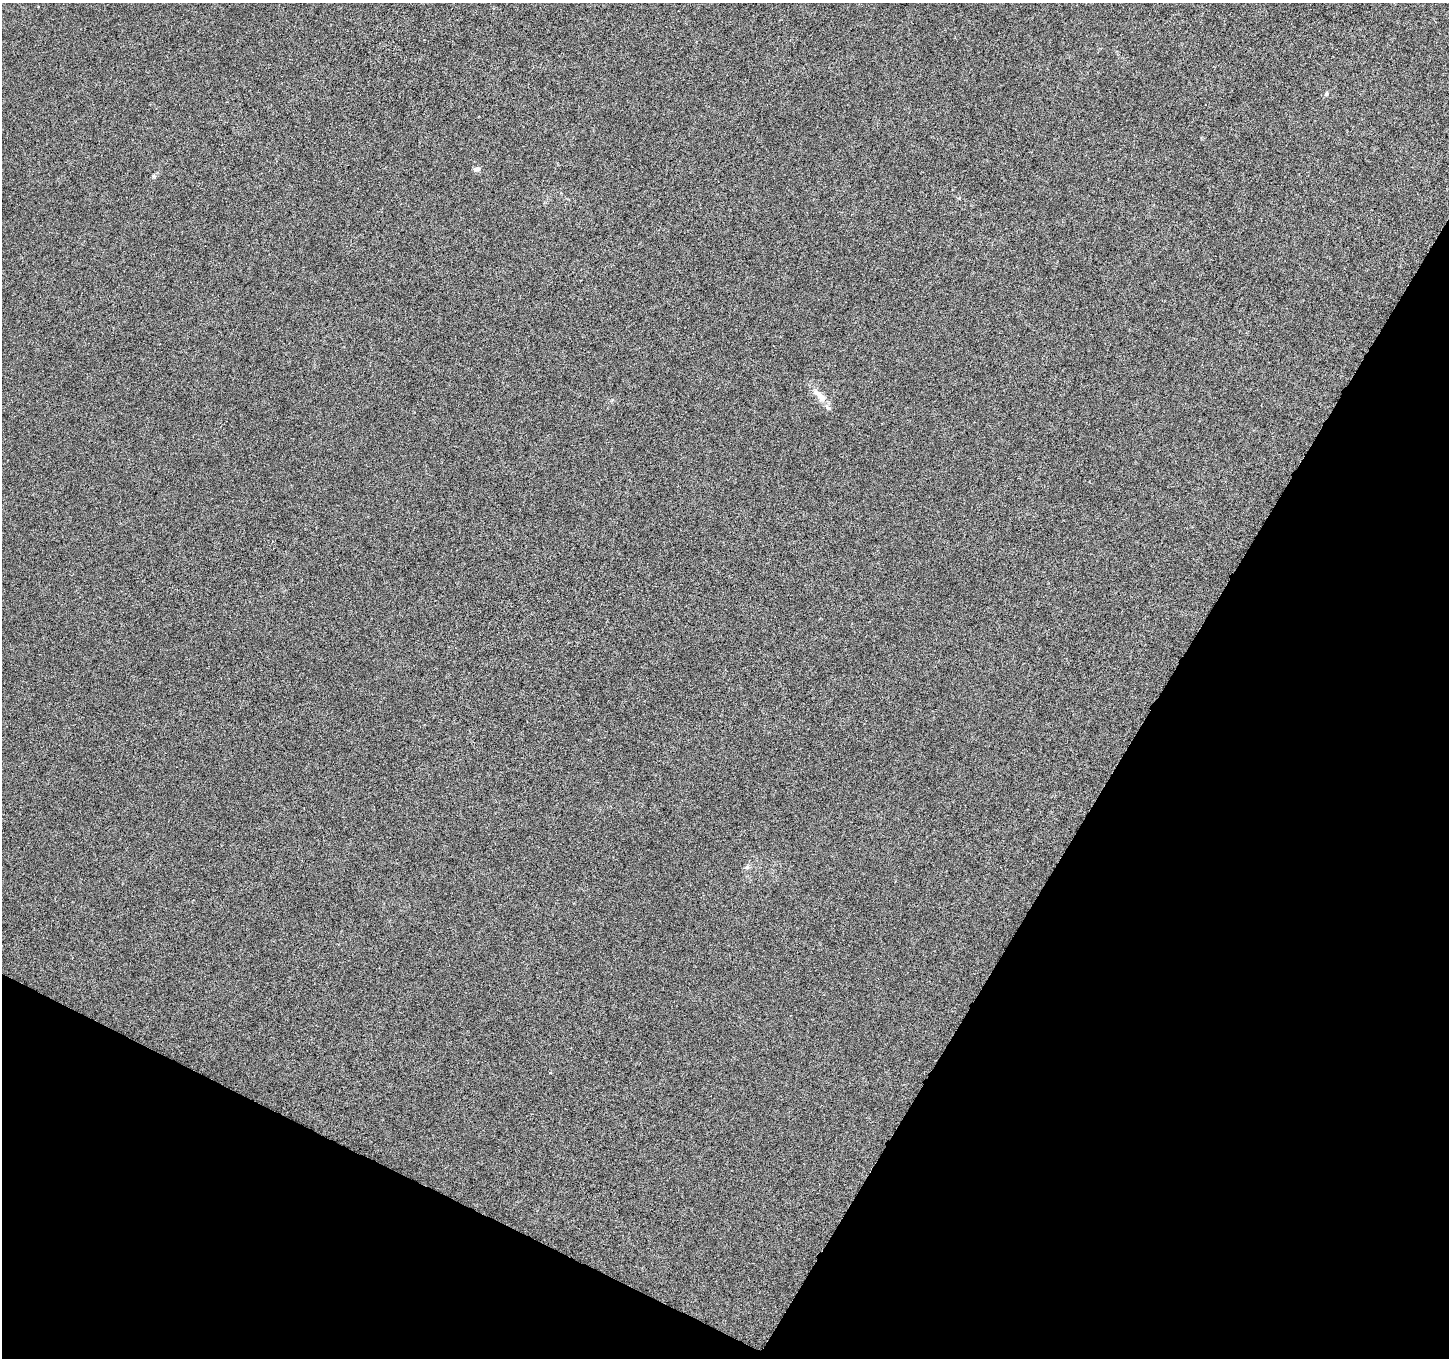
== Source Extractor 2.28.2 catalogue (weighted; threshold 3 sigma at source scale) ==
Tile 15 of 4 x 4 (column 3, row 4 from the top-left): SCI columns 2910-4356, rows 262-1617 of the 5807 x 5897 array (HDU 1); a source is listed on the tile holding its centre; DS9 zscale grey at full resolution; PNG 1451 x 1360 px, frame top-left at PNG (2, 3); no overlay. Shown black and unused: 28% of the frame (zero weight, under 4 of 8 exposures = <1% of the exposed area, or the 3 px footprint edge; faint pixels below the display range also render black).
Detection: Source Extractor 2.28.2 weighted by HDU 2 'WHT'; one run over the whole footprint, this tile lists its part. Background 4.51e-05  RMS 0.0013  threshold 0.0052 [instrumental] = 3 sigma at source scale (4.09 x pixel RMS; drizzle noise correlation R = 1.36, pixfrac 0.8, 0.0396/0.0396 arcsec/px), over >= 5 px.
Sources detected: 4; all 4 listed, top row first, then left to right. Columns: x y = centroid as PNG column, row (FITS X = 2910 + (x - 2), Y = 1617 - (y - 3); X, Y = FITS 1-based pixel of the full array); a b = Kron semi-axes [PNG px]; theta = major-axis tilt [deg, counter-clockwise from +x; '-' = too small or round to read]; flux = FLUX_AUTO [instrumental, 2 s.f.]
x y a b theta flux
1326 94 7 6 - 0.24
477 169 7 5 6 0.43
820 396 25 8 -48 1.5
747 867 6 5 - 0.23